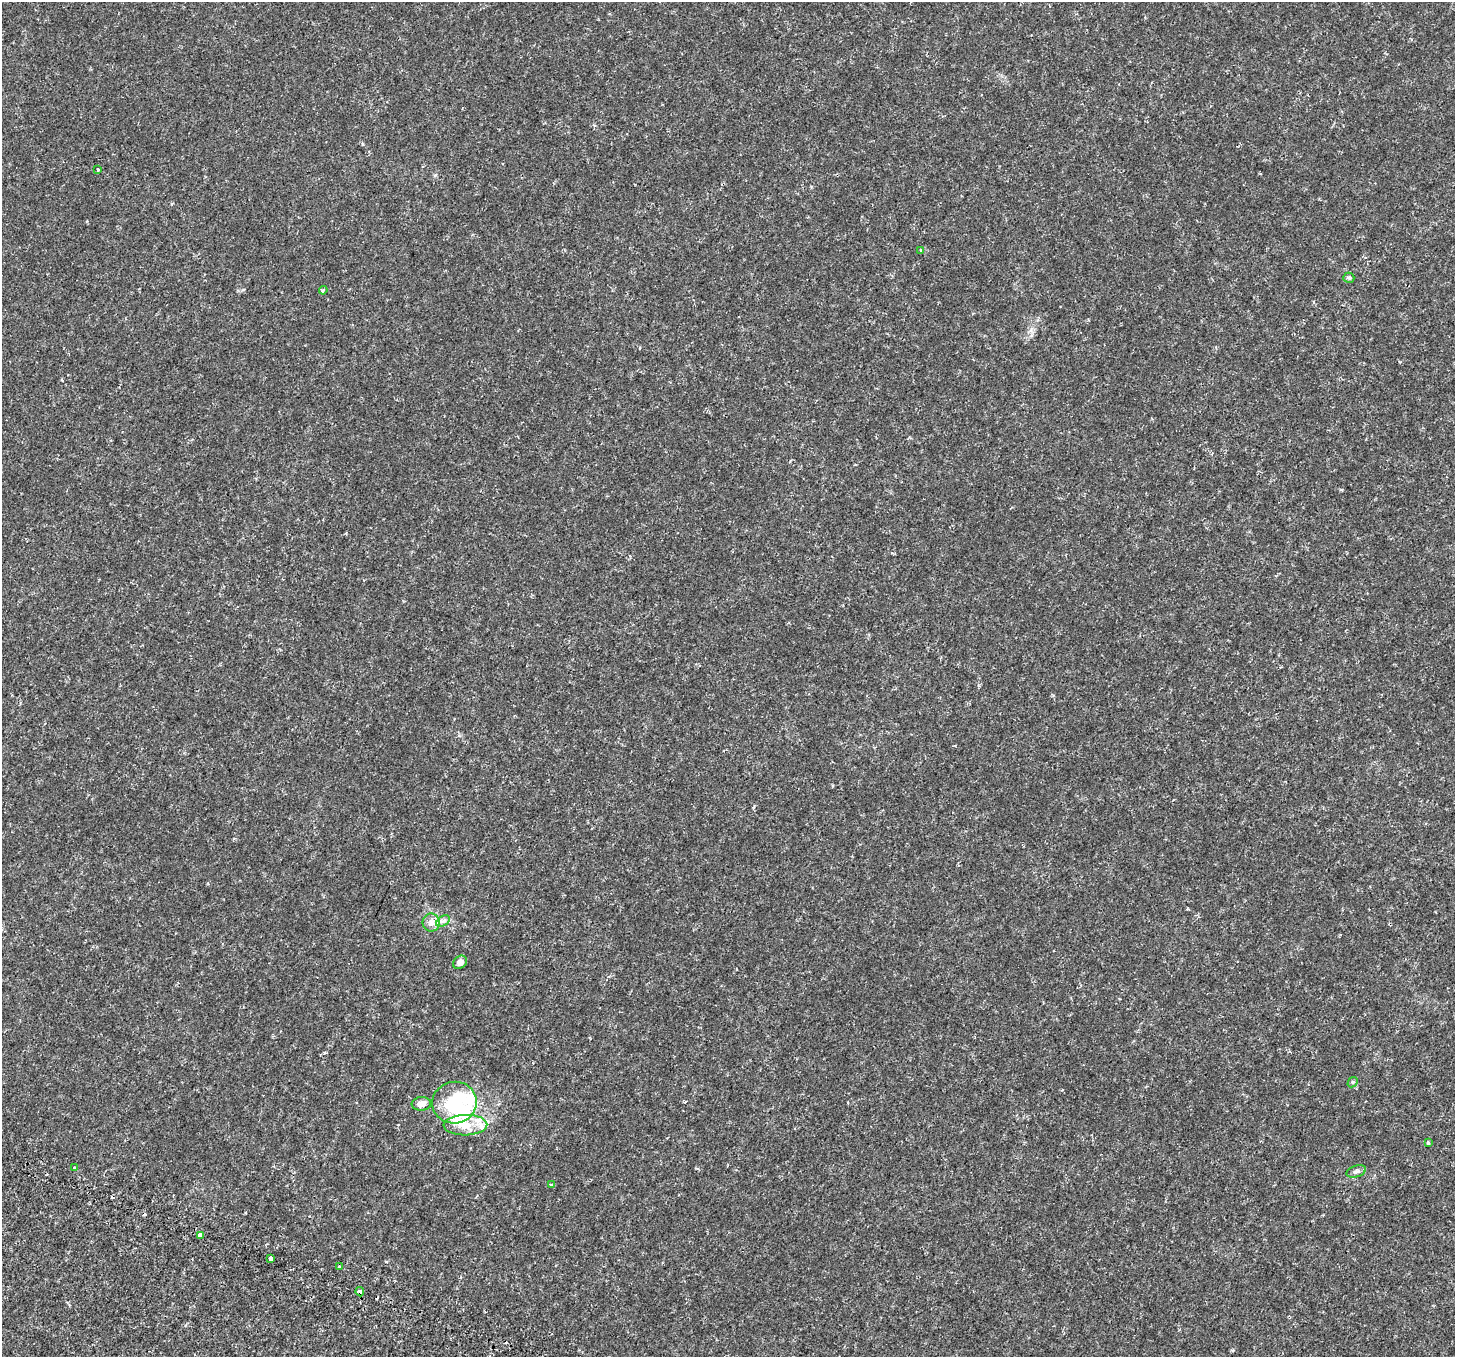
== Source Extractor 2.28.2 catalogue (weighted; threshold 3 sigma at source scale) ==
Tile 7 of 4 x 4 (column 3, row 2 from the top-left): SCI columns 3091-4543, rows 3177-4531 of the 6180 x 6285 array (HDU 1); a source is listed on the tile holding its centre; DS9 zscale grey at full resolution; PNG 1457 x 1359 px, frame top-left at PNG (2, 2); each listed source drawn as its Kron ellipse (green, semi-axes under 4 px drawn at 4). Shown black and unused: <1% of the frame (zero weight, under 2 of 4 exposures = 6% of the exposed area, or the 3 px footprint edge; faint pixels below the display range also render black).
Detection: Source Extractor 2.28.2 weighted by HDU 2 'WHT'; one run over the whole footprint, this tile lists its part. Background 2.09e-04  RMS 9.5e-04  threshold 0.00428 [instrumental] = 3 sigma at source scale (4.5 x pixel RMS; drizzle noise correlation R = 1.50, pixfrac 1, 0.0396/0.0396 arcsec/px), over >= 5 px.
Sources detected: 27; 3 inside a brighter object's white glare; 2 cosmic-ray / hot-pixel residue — neither listed nor drawn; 3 inside a brighter listed object's ellipse — not listed separately; the other 19 listed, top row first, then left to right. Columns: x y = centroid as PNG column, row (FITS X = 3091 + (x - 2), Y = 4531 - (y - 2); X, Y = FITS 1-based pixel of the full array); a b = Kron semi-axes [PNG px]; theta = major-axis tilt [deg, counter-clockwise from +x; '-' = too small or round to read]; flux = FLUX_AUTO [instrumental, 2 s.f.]
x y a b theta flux
98 170 4 3 - 0.14
921 251 4 3 - 0.081
1349 278 5 5 - 0.13
323 290 4 3 - 0.1
443 921 7 5 33 0.21
431 922 9 8 - 0.42
460 962 7 6 - 0.39
1353 1082 6 4 42 0.11
454 1103 22 21 - 4.2
421 1104 10 7 5 0.58
465 1125 22 10 2 1.4
1428 1143 3 3 - 0.1
75 1168 4 3 - 0.18
1356 1171 10 5 18 0.22
551 1185 4 3 - 0.15
200 1235 4 3 - 1.4
270 1258 4 3 - 1
339 1266 4 3 - 0.083
360 1292 5 3 - 0.74
Overlapping masked pixels (flux is a lower limit): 1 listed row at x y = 360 1292